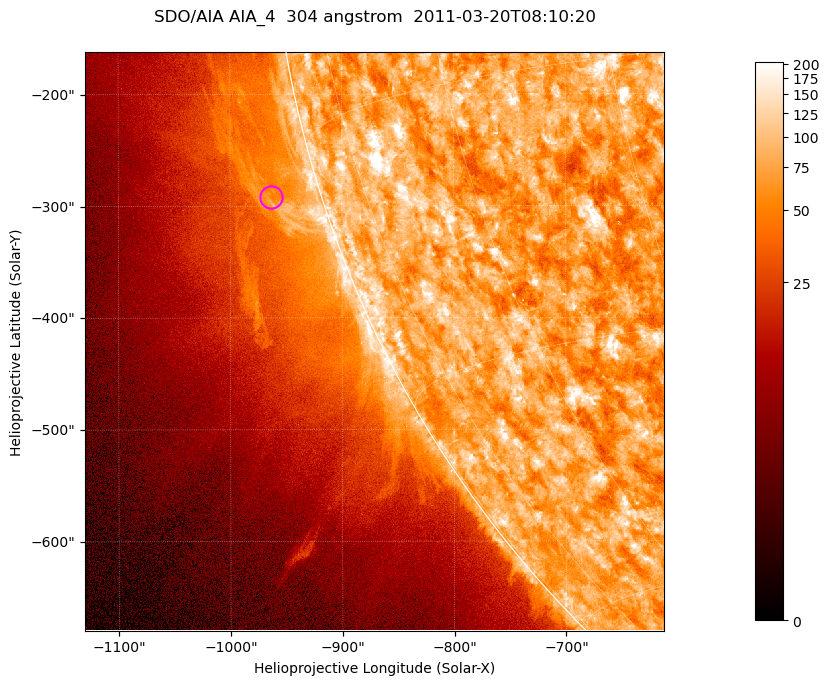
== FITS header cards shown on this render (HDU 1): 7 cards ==
TELESCOP= 'SDO/AIA '           / For AIA: SDO/AIA
INSTRUME= 'AIA_4   '           / For AIA: AIA_ATA1, AIA_ATA2, AIA_ATA3 or AIA_AT
WAVELNTH=                  304 / [angstrom] Wavelength
WAVEUNIT= 'angstrom'           / Wavelength unit: angstrom
DATE-OBS= '2011-03-20T08:10:20.123' / [ISO] Date when observation started; ISO 8
CTYPE1  = 'HPLN-TAN'           / CTYPE1; Typically HPLN
CTYPE2  = 'HPLT-TAN'           / CTYPE2; Typically HPLT

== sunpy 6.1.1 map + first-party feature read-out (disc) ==
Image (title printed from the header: SDO/AIA AIA_4  304 angstrom  2011-03-20T08:10:20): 863 x 863 px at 0.6 arcsec/px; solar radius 964 arcsec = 1605 px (partial field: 4.2% of the solar disc is inside the frame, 46% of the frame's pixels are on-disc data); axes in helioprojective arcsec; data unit not stated in the header (colour bar unlabelled)
Orientation: roll -0.132 deg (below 1 deg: not rotated)
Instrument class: DISC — disc imager (sunpy class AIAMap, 304 A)
Bright regions (active regions / flare kernels): reference = the on-disc median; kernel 7 px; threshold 5 sigma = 122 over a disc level ~75.2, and >= 1.15x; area >= 744 px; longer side >= 10 px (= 6 arcsec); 0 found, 0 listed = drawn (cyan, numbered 1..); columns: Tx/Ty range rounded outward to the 2 arcsec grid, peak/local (2 s.f.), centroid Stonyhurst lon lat
Off-limb structures (1.02-1.3 R_sun): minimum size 372 px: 3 found; the strongest spans PA ~100..110 deg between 1.02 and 1.08 R_sun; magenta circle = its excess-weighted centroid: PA ~105 deg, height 1.04 R_sun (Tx ~-964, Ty ~-292 arcsec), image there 1.6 x the reference